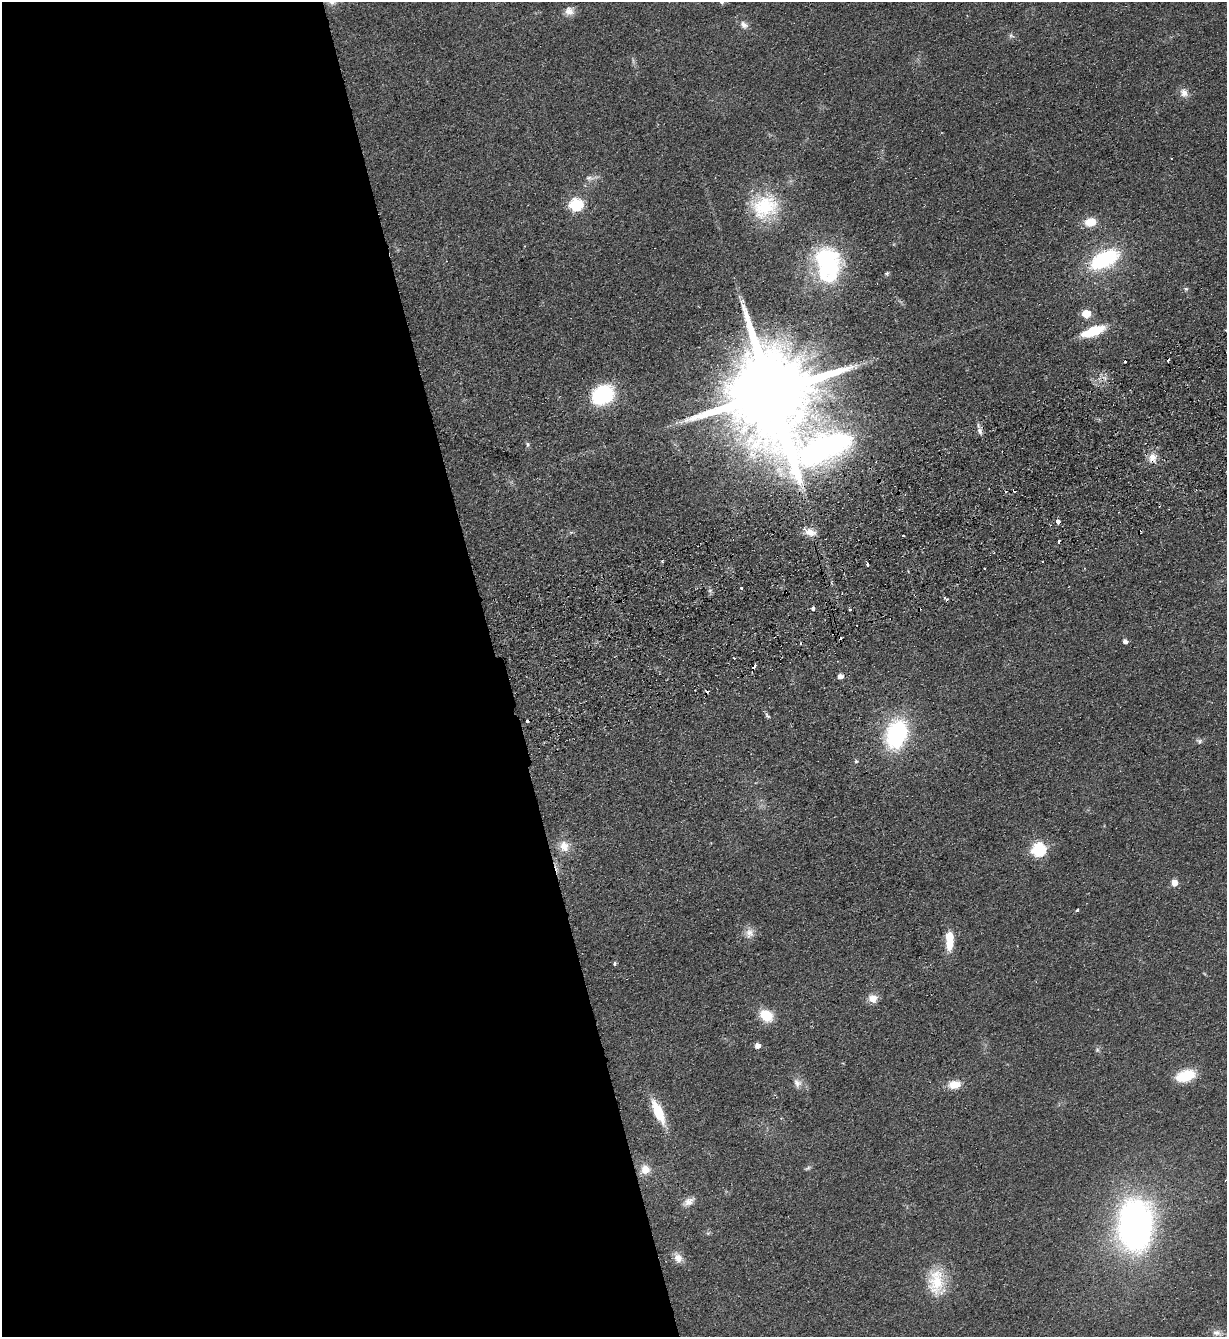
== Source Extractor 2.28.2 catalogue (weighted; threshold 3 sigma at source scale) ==
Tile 9 of 4 x 4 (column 1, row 3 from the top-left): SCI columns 297-1521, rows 1392-2726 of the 5367 x 5452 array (HDU 1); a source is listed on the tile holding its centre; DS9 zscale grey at full resolution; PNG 1229 x 1339 px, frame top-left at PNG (2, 2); no overlay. Shown black and unused: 41% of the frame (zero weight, under 2 of 3 exposures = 3% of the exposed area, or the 3 px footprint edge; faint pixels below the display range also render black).
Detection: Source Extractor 2.28.2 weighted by HDU 2 'WHT'; one run over the whole footprint, this tile lists its part. Background 0.0637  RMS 0.0093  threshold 0.0417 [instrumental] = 3 sigma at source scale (4.5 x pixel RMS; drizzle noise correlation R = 1.50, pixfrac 1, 0.05/0.05 arcsec/px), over >= 5 px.
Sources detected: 70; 11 cosmic-ray / hot-pixel residue — not listed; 1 inside a brighter listed object's ellipse — not listed separately; the other 58 listed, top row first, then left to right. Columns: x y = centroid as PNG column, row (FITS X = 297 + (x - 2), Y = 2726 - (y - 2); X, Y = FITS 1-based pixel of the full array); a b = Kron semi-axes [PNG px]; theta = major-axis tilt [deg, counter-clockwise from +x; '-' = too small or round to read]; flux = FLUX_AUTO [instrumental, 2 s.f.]
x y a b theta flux
569 11 12 12 - 6.5
744 25 12 8 -43 4.8
1011 35 8 5 -17 2.1
1184 93 13 10 -83 6.1
1171 158 2 2 - 0.82
589 178 13 6 -8 4.3
576 204 6 6 - 140
764 206 37 30 18 57
1090 222 14 11 11 13
1104 259 29 15 28 90
827 262 40 33 -89 96
887 273 6 5 - 1.5
1186 289 6 5 - 1.5
1086 313 5 5 - 32
1093 331 19 7 19 44
1125 361 3 3 - 2.9
771 393 36 21 -63 26000
603 395 23 18 33 69
980 431 10 6 -64 3.9
527 444 7 5 -71 1.8
1152 457 12 10 35 8.6
1058 522 4 4 - 11
810 532 17 9 -16 9
903 535 3 2 - 1.2
662 561 3 3 - 1
867 564 4 3 - 3
741 588 3 3 - 2.4
710 590 6 4 19 1.4
813 609 4 3 - 4.7
1125 641 5 4 - 4
734 658 3 2 - 0.71
754 666 4 3 - 12
767 716 9 5 -40 1.8
897 734 26 17 74 120
1199 741 8 6 -14 2.3
856 761 6 5 - 1.7
564 846 16 13 -72 12
1038 849 7 6 - 150
1174 883 7 6 - 8.1
1077 910 3 3 - 1.6
749 933 14 12 68 7.4
949 940 22 8 -90 22
615 964 3 3 - 2.7
873 998 11 9 0 8.3
766 1016 12 9 -36 27
757 1046 5 5 - 6
1097 1050 6 5 - 1.7
1185 1076 15 9 16 39
797 1083 13 10 -70 6.3
955 1085 12 8 5 15
658 1112 31 10 -65 27
808 1168 10 4 28 1.8
645 1170 11 10 - 11
689 1201 16 9 32 6.6
1135 1225 35 23 89 440
678 1258 14 9 -64 7.9
936 1282 36 20 89 35
1217 1333 13 8 -16 5.1
Overlapping masked pixels (flux is a lower limit): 4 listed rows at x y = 771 393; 1152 457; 1058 522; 754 666